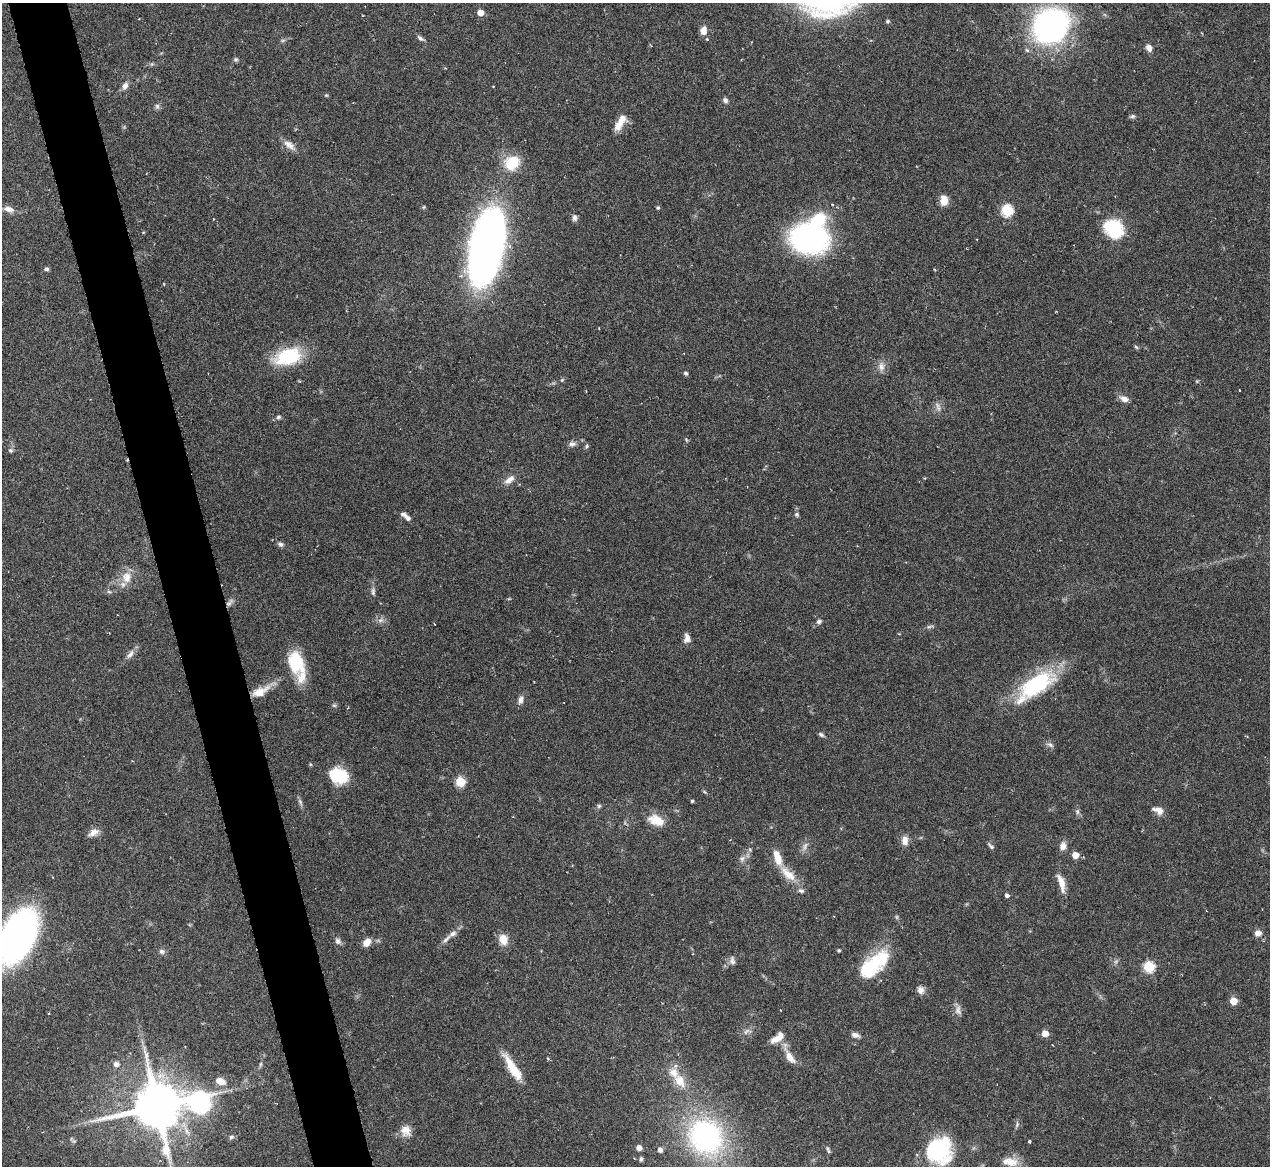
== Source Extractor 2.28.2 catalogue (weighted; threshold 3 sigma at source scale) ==
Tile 11 of 4 x 4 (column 3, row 3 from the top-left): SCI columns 3019-4286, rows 2072-3235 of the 5705 x 5824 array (HDU 1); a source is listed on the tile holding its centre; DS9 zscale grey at full resolution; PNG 1272 x 1168 px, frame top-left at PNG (2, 3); no overlay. Shown black and unused: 5% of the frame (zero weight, under 3 of 6 exposures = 23% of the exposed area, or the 3 px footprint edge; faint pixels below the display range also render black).
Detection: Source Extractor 2.28.2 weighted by HDU 2 'WHT'; one run over the whole footprint, this tile lists its part. Background 0.0845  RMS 0.0046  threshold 0.0187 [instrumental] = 3 sigma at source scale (4.09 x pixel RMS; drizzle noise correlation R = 1.36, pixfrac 0.8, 0.05/0.05 arcsec/px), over >= 5 px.
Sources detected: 129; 2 too faint to see at this stretch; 2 inside a brighter object's white glare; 1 cosmic-ray / hot-pixel residue — not listed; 7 inside a brighter listed object's ellipse — not listed separately; the other 117 listed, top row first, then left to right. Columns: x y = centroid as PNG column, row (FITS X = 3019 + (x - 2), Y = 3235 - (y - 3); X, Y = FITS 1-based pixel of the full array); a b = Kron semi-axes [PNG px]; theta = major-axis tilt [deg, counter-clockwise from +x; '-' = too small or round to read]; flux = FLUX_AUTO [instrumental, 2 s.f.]
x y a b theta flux
480 13 5 4 - 5
887 21 6 4 2 0.65
1051 26 26 23 45 150
703 30 10 8 84 3.3
420 38 10 5 -36 1.2
1149 48 8 6 -64 2.4
1027 50 6 5 - 0.94
236 60 6 6 - 0.79
152 64 5 5 - 0.68
125 86 9 7 63 2.2
493 86 4 2 - 0.27
326 95 5 4 - 0.49
725 100 7 6 - 1.3
157 106 8 6 -89 1.1
1132 116 8 5 8 0.89
620 123 23 10 57 5.7
289 145 18 8 -37 3.5
512 163 19 16 34 12
944 200 11 8 -89 4.9
832 204 3 2 - 0.41
658 208 5 4 - 0.62
9 209 13 8 -16 2.9
1007 210 6 6 - 37
575 218 8 6 -84 1.6
1114 229 25 21 -45 18
809 239 27 21 -8 120
486 245 57 24 78 340
46 269 6 5 - 0.92
934 269 4 3 - 0.36
1136 347 7 3 -36 0.59
288 356 35 19 16 23
881 366 14 10 87 2.9
686 373 5 4 - 1.1
562 380 6 5 - 0.6
1239 390 2 2 - 0.3
1124 399 12 7 -26 2.6
938 407 14 6 -74 1.9
278 417 6 6 - 0.93
572 444 10 7 3 1.6
587 446 7 5 74 0.69
10 450 7 6 - 0.93
509 480 15 7 38 3.2
797 514 6 6 - 0.83
406 516 14 5 -40 2.3
280 544 7 5 -29 1.4
127 577 17 14 87 6.4
109 591 6 4 -2 0.76
373 591 13 6 -90 1.5
229 603 13 6 48 1.7
380 620 9 6 26 1.7
819 621 7 5 25 1.2
930 626 11 4 9 0.98
899 634 4 2 - 0.33
687 638 11 8 89 2.5
130 654 13 7 52 2.3
296 662 29 17 -72 18
1036 685 53 21 36 39
260 691 26 11 26 7.4
521 700 11 6 79 1.9
334 705 6 4 -1 0.68
821 735 7 5 -28 0.98
1050 745 10 6 -36 1.3
310 764 5 3 - 0.45
339 776 18 14 -21 18
460 782 5 5 - 20
704 791 6 4 -21 0.5
692 801 3 3 - 0.64
300 802 10 5 -66 1.2
599 806 6 5 - 0.77
1158 810 14 8 -22 3.3
1077 812 8 5 -71 1
657 820 18 11 -21 7.8
93 832 15 8 28 3
905 841 12 8 -87 3.1
805 846 13 5 72 1.9
991 846 10 4 -47 1
1063 846 10 8 75 2.6
1075 855 5 5 - 5.5
742 859 9 6 80 1.6
788 874 27 11 -42 7.9
1061 883 24 7 -74 4.9
1007 895 5 4 - 1.2
1258 933 8 7 - 2.5
452 934 12 6 31 2.2
17 937 35 19 63 250
503 939 13 10 -74 5.4
338 941 9 7 -51 1.6
367 942 9 7 51 4.1
839 950 4 4 - 0.61
162 951 8 7 - 1.3
732 961 11 6 -74 1.5
873 965 40 18 42 27
1149 967 6 6 - 34
921 990 9 9 - 2.3
1233 1001 5 5 - 7.9
958 1010 14 9 -81 2.4
746 1031 11 6 45 1.7
1045 1033 5 5 - 5.4
855 1035 10 6 -17 1.9
789 1056 26 8 -64 5.6
116 1064 8 7 - 1.9
260 1064 8 4 81 0.74
512 1068 31 8 -58 12
220 1081 10 7 -21 5.1
680 1081 21 14 -55 8.1
158 1106 23 14 6 2300
1017 1124 9 5 79 0.99
406 1131 15 13 -57 4.1
231 1137 7 5 16 0.99
706 1137 30 27 -57 98
1029 1141 3 3 - 0.67
639 1148 5 5 - 2.8
827 1148 7 6 - 0.94
660 1150 5 5 - 2
938 1150 24 23 - 44
641 1159 7 4 89 0.82
1010 1162 23 11 -6 6.1
Overlapping masked pixels (flux is a lower limit): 1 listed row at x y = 229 603
Isophote crosses this tile's border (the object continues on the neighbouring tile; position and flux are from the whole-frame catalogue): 1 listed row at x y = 17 937